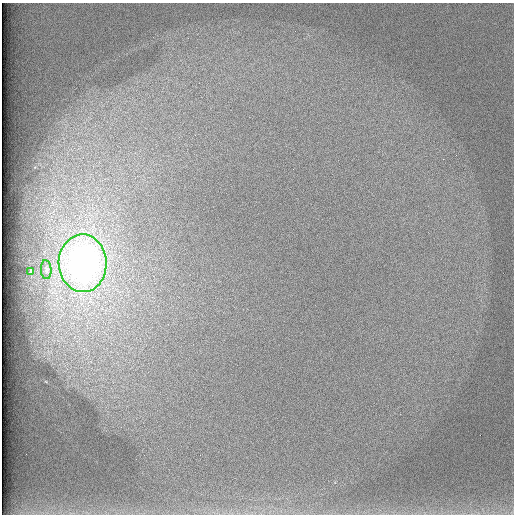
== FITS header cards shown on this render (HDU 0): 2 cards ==
NAXIS1  =                  512 /
NAXIS2  =                  512 /

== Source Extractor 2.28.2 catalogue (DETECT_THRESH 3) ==
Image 512 x 512 px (HDU 0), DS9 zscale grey, 1 PNG px = 1 image px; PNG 516 x 516 px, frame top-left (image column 1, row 512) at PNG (2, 3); each listed source drawn as its Kron ellipse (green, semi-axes under 4 px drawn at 4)
Background 97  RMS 2.8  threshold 8.51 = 3 sigma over >= 5 px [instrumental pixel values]
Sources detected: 3; all 3 listed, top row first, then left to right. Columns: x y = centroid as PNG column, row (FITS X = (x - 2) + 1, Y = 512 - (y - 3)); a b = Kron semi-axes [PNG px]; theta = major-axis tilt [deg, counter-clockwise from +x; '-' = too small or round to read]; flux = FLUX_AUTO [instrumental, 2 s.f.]
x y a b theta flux
83 263 29 24 -89 87000
46 270 9 5 -86 530
31 272 3 2 - 250